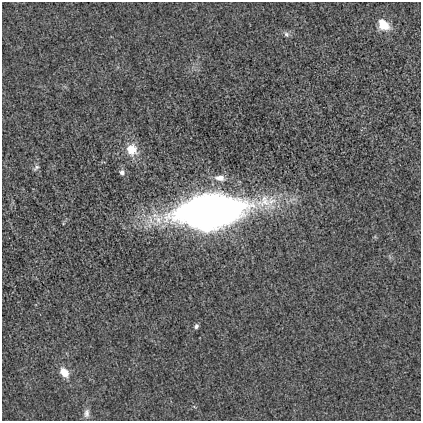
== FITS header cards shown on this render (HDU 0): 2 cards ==
NAXIS1  =                  419
NAXIS2  =                  419

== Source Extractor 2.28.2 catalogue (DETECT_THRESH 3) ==
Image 419 x 419 px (HDU 0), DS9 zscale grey, 1 PNG px = 1 image px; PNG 423 x 423 px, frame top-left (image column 1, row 419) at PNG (2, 2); no overlay
Background -9.95e-05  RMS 0.011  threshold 0.0322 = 3 sigma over >= 5 px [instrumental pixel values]
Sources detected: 10; all 10 listed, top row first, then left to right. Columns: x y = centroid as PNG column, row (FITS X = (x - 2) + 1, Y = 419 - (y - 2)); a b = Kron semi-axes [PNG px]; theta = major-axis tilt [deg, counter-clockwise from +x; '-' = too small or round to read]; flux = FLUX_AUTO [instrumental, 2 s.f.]
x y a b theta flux
383 25 13 10 -43 14
286 34 9 6 -45 2.1
132 150 15 14 - 12
36 168 10 5 46 1.7
122 172 5 5 - 3.3
220 178 12 7 -7 6.1
210 211 56 24 7 610
196 326 5 4 - 1.7
64 372 12 8 -53 8.7
86 413 12 7 86 3.5